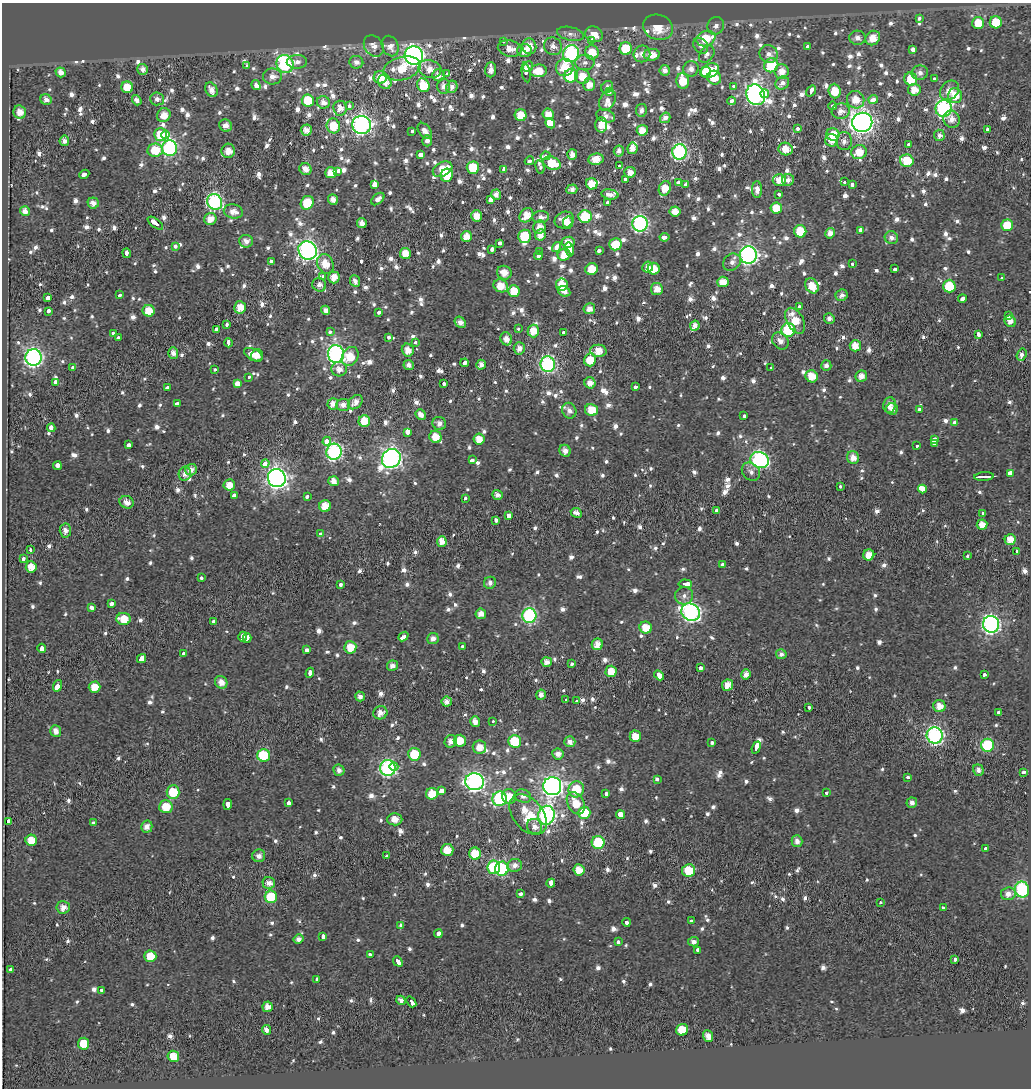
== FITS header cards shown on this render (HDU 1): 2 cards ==
NAXIS1  =                 1029
NAXIS2  =                 1086

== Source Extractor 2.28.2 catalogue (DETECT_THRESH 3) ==
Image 1029 x 1086 px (HDU 1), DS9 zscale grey, 1 PNG px = 1 image px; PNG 1033 x 1090 px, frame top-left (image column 1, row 1086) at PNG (2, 3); each listed source drawn as its Kron ellipse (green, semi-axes under 4 px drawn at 4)
Background -0.0612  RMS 0.25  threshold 0.754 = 3 sigma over >= 5 px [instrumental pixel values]
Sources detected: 1227; of the 1227, the 500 brightest by FLUX_AUTO listed and drawn (727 fainter detections omitted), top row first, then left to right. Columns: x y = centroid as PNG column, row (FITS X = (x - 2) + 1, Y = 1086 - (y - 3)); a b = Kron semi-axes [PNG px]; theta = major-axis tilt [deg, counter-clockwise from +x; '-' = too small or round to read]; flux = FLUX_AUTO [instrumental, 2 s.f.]
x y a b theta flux
919 18 3 3 - 330
996 22 6 6 - 400
978 23 6 6 - 390
716 26 9 8 - 89
658 27 15 12 -18 460
571 34 14 6 -12 110
594 34 9 7 -27 250
706 38 10 7 21 590
857 38 8 7 - 110
873 38 8 6 42 280
503 41 3 3 - 140
592 41 4 3 - 350
374 46 11 9 -52 150
390 46 10 8 -66 190
529 46 8 7 - 240
553 46 9 8 - 140
701 46 8 6 -51 87
807 46 4 3 - 250
510 48 12 8 -13 200
626 48 6 6 - 570
913 50 3 3 - 970
524 51 7 6 - 200
592 52 7 7 - 400
571 54 9 7 59 3400
642 54 8 8 - 110
707 54 9 6 54 92
769 54 9 8 - 140
652 55 8 6 3 200
414 56 9 9 - 7800
297 62 10 6 2 100
356 62 7 6 - 100
585 62 9 8 - 94
285 64 9 8 - 2700
771 65 7 6 - 850
247 66 3 3 - 120
528 67 5 5 - 240
565 67 9 8 - 390
402 68 19 11 14 490
143 69 6 5 - 120
430 69 12 8 -14 210
691 69 8 7 - 110
491 70 7 5 88 110
665 70 5 5 - 110
538 71 8 6 7 350
710 71 9 7 26 670
61 72 5 4 - 150
526 72 10 4 -80 200
705 72 5 4 - 250
782 72 7 7 - 190
920 73 8 7 - 97
447 74 3 3 - 540
438 75 6 6 - 160
272 76 9 8 - 140
571 76 7 6 - 1000
582 76 8 7 - 280
380 77 6 6 - 270
714 78 7 6 - 280
934 78 3 3 - 230
911 79 6 6 - 370
683 81 8 6 -80 420
385 82 7 6 - 150
782 83 7 6 - 100
256 85 5 4 - 600
423 85 7 6 - 530
589 85 6 6 - 190
444 86 7 6 - 120
733 86 3 3 - 110
127 87 6 6 - 360
452 87 6 5 - 100
607 87 6 5 - 91
211 90 8 5 -60 130
914 90 6 6 - 230
950 90 10 8 49 180
609 91 4 3 - 180
811 91 6 3 56 330
835 91 7 6 - 330
765 94 4 4 - 240
756 95 11 9 -65 7700
955 96 7 7 - 280
157 99 7 6 - 96
873 99 5 3 - 200
46 100 6 5 - 95
137 100 5 4 - 87
308 100 6 6 - 590
607 100 11 7 60 130
856 100 9 8 - 270
731 101 4 3 - 200
323 102 6 6 - 150
349 106 4 3 - 160
833 106 4 3 - 240
340 108 7 6 - 170
944 108 8 8 - 3900
641 110 6 5 - 88
841 111 9 7 8 130
20 112 7 6 - 190
548 114 5 5 - 190
164 115 7 6 - 210
521 115 6 6 - 320
606 116 9 6 -19 100
665 118 5 5 - 110
952 119 9 8 - 140
862 122 10 9 - 12000
550 123 5 3 - 6300
362 125 9 9 - 6400
601 125 8 6 -89 220
226 126 6 6 - 130
333 126 7 7 - 410
798 129 3 3 - 160
987 129 3 3 - 300
306 130 5 5 - 140
642 130 5 5 - 200
412 131 3 3 - 120
425 131 9 5 -54 140
161 135 6 6 - 380
166 135 4 4 - 380
833 135 6 6 - 370
939 135 6 5 - 87
832 140 6 6 - 160
64 141 5 4 - 91
427 141 5 5 - 90
844 141 9 7 89 110
908 144 3 3 - 420
170 148 8 7 - 3400
632 148 6 5 - 140
786 149 7 6 - 210
155 150 7 6 - 460
228 151 7 6 - 200
619 151 5 5 - 91
679 152 7 7 - 3400
859 152 8 7 - 300
572 154 5 5 - 140
420 155 4 3 - 760
546 156 5 3 - 250
596 159 8 5 9 260
529 161 5 3 - 240
907 161 7 6 - 580
552 163 9 6 -21 420
620 166 3 3 - 230
540 167 7 3 -77 110
473 168 6 6 - 620
305 169 6 5 - 160
443 169 10 7 29 330
504 169 4 3 - 170
338 171 4 3 - 230
630 172 6 5 - 120
331 173 6 5 - 250
84 174 5 3 - 290
447 175 7 6 - 410
625 179 4 3 - 1200
779 180 7 6 - 210
788 180 6 5 - 94
678 182 3 3 - 150
845 182 3 3 - 90
592 184 6 5 - 280
375 185 3 3 - 3800
686 185 4 3 - 200
852 185 4 3 - 230
665 188 7 6 - 320
572 189 5 4 - 99
757 190 8 5 -89 99
610 194 8 5 -9 98
496 195 5 5 - 130
779 195 3 3 - 150
378 199 8 5 41 89
333 200 5 5 - 140
490 200 4 3 - 660
215 202 8 7 - 3800
607 202 3 3 - 240
93 203 6 5 - 110
307 203 7 6 - 470
776 208 6 5 - 320
25 211 5 5 - 140
233 211 10 7 -13 170
675 211 5 5 - 210
526 215 8 6 51 240
476 216 5 5 - 210
541 217 8 6 5 110
585 217 6 6 - 910
210 219 6 6 - 190
564 220 10 8 21 220
155 223 9 3 -37 850
362 223 5 5 - 140
568 223 6 5 - 150
640 224 8 7 - 4100
1007 225 6 5 - 460
539 227 6 6 - 170
800 231 6 6 - 580
861 231 3 3 - 1800
830 233 5 5 - 120
540 235 6 5 - 170
525 236 6 6 - 590
467 237 5 5 - 250
664 237 5 3 - 470
891 238 7 6 - 93
246 241 7 6 - 100
568 242 6 5 - 190
499 243 4 3 - 400
615 244 6 6 - 380
176 247 3 3 - 280
556 247 5 3 - 300
492 249 3 3 - 550
569 249 7 4 -77 1100
308 250 10 8 -47 6400
540 251 3 3 - 230
599 251 4 3 - 200
127 253 5 3 - 340
405 253 5 5 - 320
564 255 6 6 - 240
748 255 8 8 - 5700
538 256 4 3 - 630
271 261 4 3 - 230
732 262 9 8 - 110
325 264 10 8 -65 310
852 264 3 3 - 100
648 267 5 5 - 120
592 269 6 6 - 310
654 269 6 6 - 290
895 269 3 3 - 180
504 273 7 6 - 190
323 277 3 3 - 270
334 277 6 5 - 210
1001 277 3 3 - 500
355 281 6 5 - 100
723 282 6 5 - 220
319 285 7 6 - 110
562 285 6 6 - 280
501 286 7 6 - 290
812 286 8 6 -57 300
949 286 6 6 - 630
657 289 6 6 - 170
514 291 6 5 - 340
564 291 6 5 - 120
119 295 4 3 - 180
842 295 6 5 - 100
48 297 4 3 - 460
962 299 4 3 - 360
240 307 6 6 - 230
799 307 3 3 - 120
589 309 6 5 - 140
326 310 5 4 - 97
48 311 4 3 - 260
149 311 6 5 - 290
379 312 3 3 - 210
1008 315 4 3 - 250
829 318 5 5 - 93
795 321 14 8 -60 440
1010 321 6 5 - 140
460 322 6 5 - 120
227 324 3 3 - 320
695 326 5 4 - 120
518 329 3 3 - 860
217 330 3 3 - 700
788 330 7 7 - 1600
533 331 6 5 - 310
330 332 4 3 - 160
563 332 3 3 - 150
113 333 3 3 - 240
978 334 4 3 - 350
388 337 4 3 - 170
118 338 3 3 - 240
506 339 7 5 -65 150
780 341 9 7 -45 130
228 343 5 3 - 390
415 343 3 3 - 120
855 346 6 5 - 240
519 348 6 5 - 130
408 350 6 6 - 180
598 351 8 6 -3 250
173 353 5 5 - 110
336 354 9 8 - 5500
253 355 10 5 -27 180
257 355 6 5 - 180
1021 355 6 5 - 87
33 357 8 8 - 5400
350 357 10 8 61 380
590 360 6 6 - 340
464 363 4 3 - 1500
548 364 8 7 - 3700
409 365 5 5 - 88
481 365 5 4 - 110
826 366 5 5 - 95
73 367 4 3 - 150
771 367 3 3 - 120
339 369 8 7 - 150
215 370 3 3 - 100
812 376 6 6 - 290
861 376 6 5 - 130
249 377 3 3 - 230
55 382 4 3 - 430
443 383 3 3 - 260
590 383 6 5 - 150
237 384 4 3 - 980
636 386 3 3 - 240
167 387 4 3 - 370
355 402 8 6 43 150
177 403 4 3 - 330
333 404 6 5 - 140
343 405 7 6 - 120
889 405 8 6 82 140
892 409 6 6 - 100
919 409 3 3 - 330
591 410 6 6 - 320
569 411 8 7 - 110
421 414 5 4 - 140
744 416 3 3 - 160
364 421 6 5 - 380
954 422 4 3 - 130
439 423 7 6 - 110
51 428 4 3 - 460
408 432 4 3 - 990
435 437 6 6 - 280
479 439 5 5 - 220
934 440 4 3 - 680
327 441 4 3 - 610
934 444 4 4 - 470
129 445 4 3 - 220
917 446 3 3 - 110
565 451 6 5 - 120
334 452 8 7 - 3800
391 458 10 9 - 8000
853 458 6 6 - 170
472 460 4 3 - 560
760 460 9 7 -24 3900
265 464 4 3 - 530
57 466 4 3 - 420
191 470 6 5 - 97
751 472 10 8 -45 88
1010 473 4 3 - 8100
185 474 7 6 - 110
984 477 10 3 4 670
277 478 9 9 - 9800
333 481 5 5 - 150
229 485 6 5 - 220
840 486 3 3 - 110
922 489 4 4 - 670
497 495 5 5 - 96
234 496 3 3 - 990
307 496 4 3 - 160
465 499 3 3 - 190
127 502 7 6 - 140
325 506 6 6 - 340
716 510 4 3 - 370
576 513 6 4 -27 100
983 514 4 3 - 290
509 516 4 3 - 860
496 520 3 3 - 300
982 525 5 5 - 200
65 530 7 5 -86 110
320 534 3 3 - 170
1010 540 5 5 - 230
442 542 5 5 - 190
30 549 3 3 - 260
1016 551 3 3 - 200
869 555 5 5 - 210
967 556 3 3 - 170
23 558 3 3 - 310
722 564 3 3 - 130
31 567 5 5 - 240
201 578 3 3 - 120
490 583 6 6 - 90
685 584 7 3 -2 620
341 585 4 3 - 150
684 596 9 8 - 100
111 604 4 3 - 370
92 607 4 3 - 300
691 612 9 8 - 5300
481 614 5 5 - 150
529 616 7 7 - 2800
124 619 7 6 - 300
214 622 3 3 - 630
991 624 8 8 - 5500
646 628 6 6 - 280
243 637 5 3 - 640
403 637 5 3 - 560
247 638 5 3 - 360
433 638 6 5 - 110
597 644 6 5 - 180
462 646 3 3 - 170
350 647 6 6 - 350
42 648 4 3 - 1700
307 650 4 3 - 500
183 654 4 3 - 210
781 654 5 5 - 88
141 658 5 3 - 1700
547 662 5 5 - 130
571 664 3 3 - 160
392 666 5 5 - 96
700 668 3 3 - 340
611 671 6 5 - 280
310 673 5 3 - 460
746 674 5 5 - 140
659 675 6 3 -46 7600
984 675 4 3 - 240
221 682 7 6 - 170
727 685 6 5 - 190
57 686 6 3 73 2600
94 687 6 5 - 290
541 695 5 4 - 120
360 696 5 4 - 94
566 700 3 3 - 220
577 701 3 3 - 180
447 702 5 5 - 120
939 706 6 6 - 190
809 707 3 3 - 250
380 713 7 6 - 160
999 713 4 3 - 250
475 721 5 5 - 140
493 721 3 3 - 120
56 731 6 5 - 140
635 736 5 5 - 280
935 736 8 8 - 4300
451 741 6 6 - 120
460 741 6 6 - 280
515 741 6 6 - 860
570 742 5 5 - 120
712 742 3 3 - 190
987 745 6 6 - 1400
479 747 7 6 - 210
756 748 6 3 70 1100
414 754 6 6 - 590
558 754 5 5 - 110
263 755 6 6 - 940
394 767 4 3 - 300
388 768 8 7 - 3700
339 770 6 5 - 91
979 770 6 5 - 89
1024 772 3 3 - 290
908 777 3 3 - 170
657 779 4 3 - 210
474 782 9 8 - 6400
552 786 9 9 - 9200
576 789 8 7 - 480
441 791 4 3 - 2600
173 792 7 6 - 480
826 793 4 3 - 150
432 794 6 6 - 310
606 794 3 3 - 480
509 796 7 7 - 240
523 796 8 6 -18 94
499 799 7 7 - 1800
288 803 4 3 - 1500
576 803 12 8 -62 340
912 803 5 5 - 97
228 804 5 3 - 730
166 807 7 6 - 340
584 813 6 6 - 580
528 815 23 15 -51 670
546 815 9 8 - 4900
620 815 5 4 - 1400
395 819 7 6 - 180
8 821 3 3 - 600
93 823 3 3 - 150
535 826 8 7 - 120
147 827 6 5 - 140
31 840 5 5 - 320
797 841 6 5 - 100
598 842 6 6 - 920
986 848 3 3 - 140
447 850 6 6 - 310
475 854 6 6 - 470
259 856 6 6 - 110
387 856 3 3 - 170
514 865 7 6 - 120
494 867 7 6 - 1100
502 869 7 6 - 1600
579 870 5 5 - 220
689 870 6 6 - 500
269 883 6 6 - 140
551 883 4 3 - 1200
1022 890 8 7 - 2500
520 893 4 3 - 180
1008 894 7 6 - 140
271 897 6 6 - 720
880 903 3 3 - 120
63 907 7 6 - 140
943 907 4 3 - 170
691 921 3 3 - 150
626 922 4 3 - 550
400 925 3 3 - 180
438 934 4 3 - 400
323 936 4 3 - 270
299 939 5 4 - 110
618 942 3 3 - 210
694 942 5 4 - 98
698 950 3 3 - 220
370 954 3 3 - 190
150 956 6 5 - 370
955 959 3 3 - 270
398 961 5 3 - 510
10 969 4 3 - 350
317 979 3 3 - 140
101 990 3 3 - 160
401 1000 5 4 - 100
411 1002 6 3 -50 410
268 1007 5 5 - 170
266 1030 5 4 - 100
682 1030 6 6 - 460
708 1036 6 5 - 160
84 1044 6 5 - 360
173 1056 6 5 - 310
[727 fainter detections neither listed nor drawn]